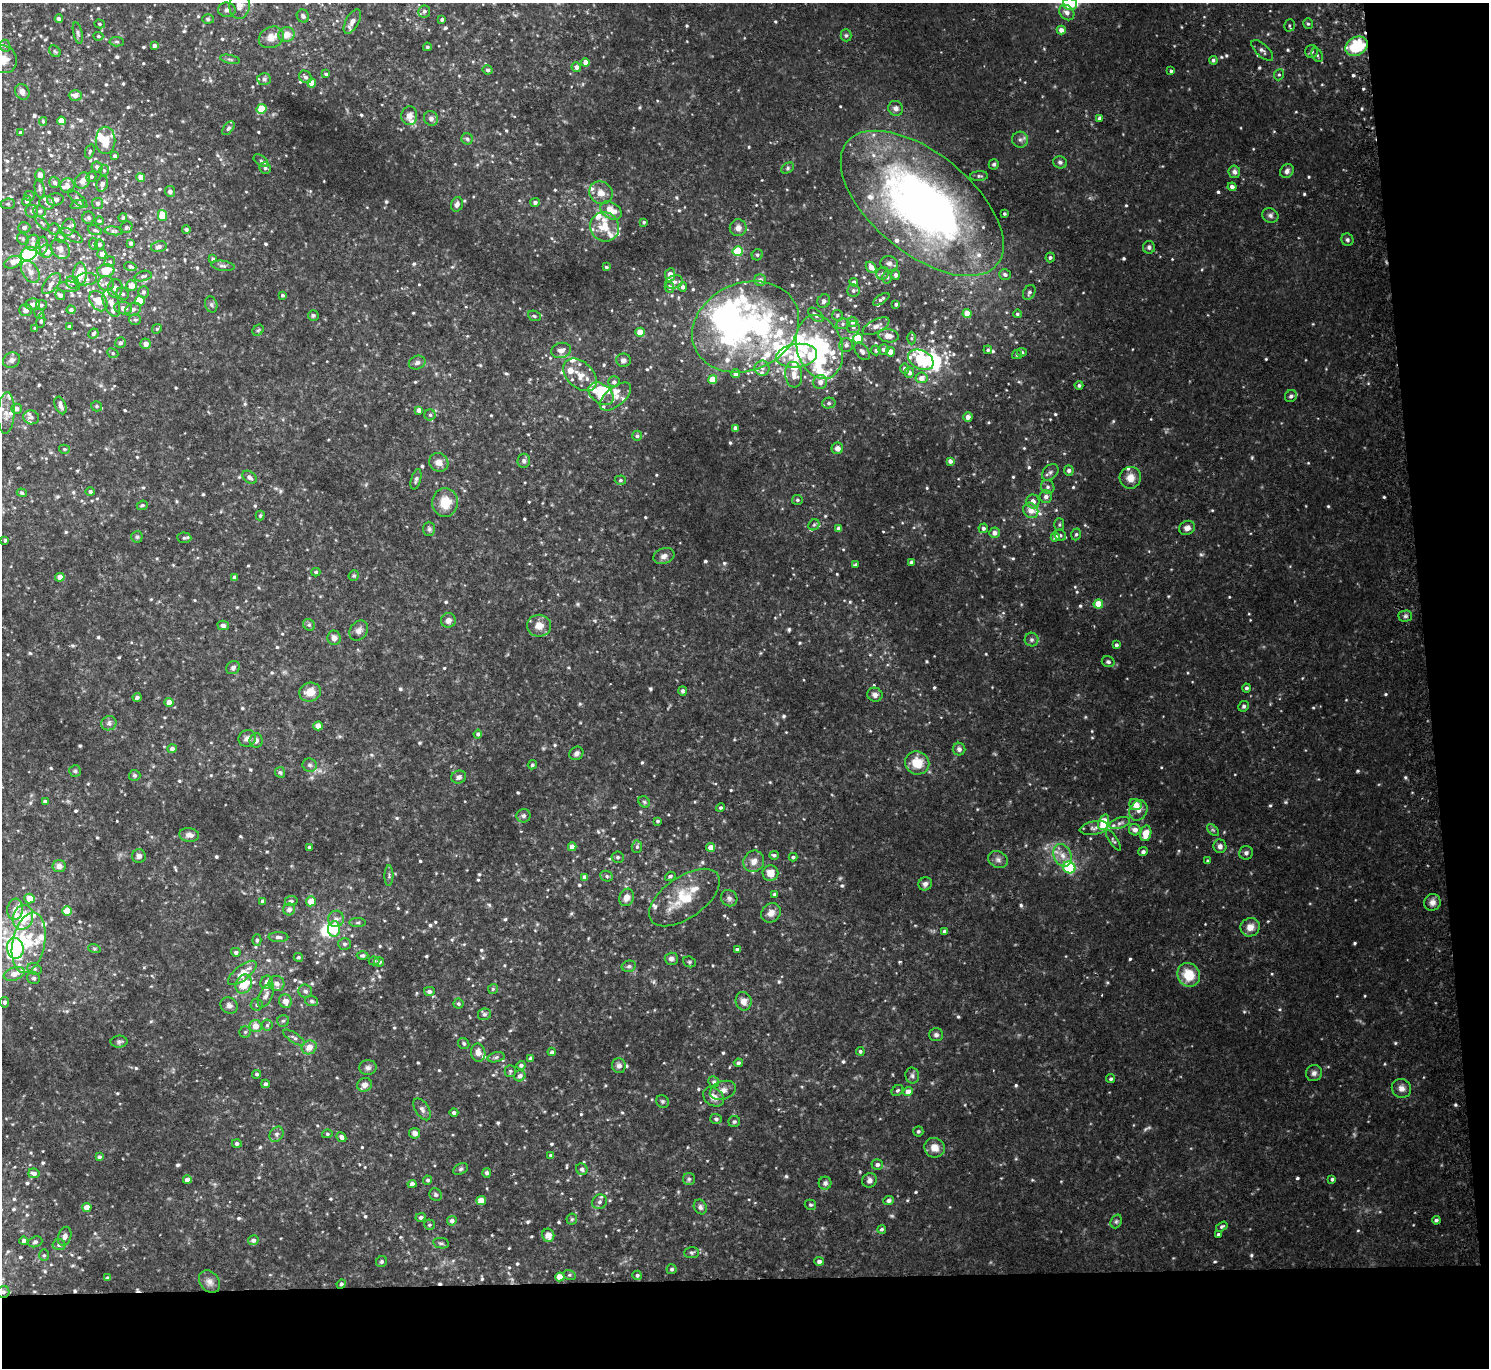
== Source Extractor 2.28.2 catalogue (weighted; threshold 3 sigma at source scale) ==
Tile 9 of 3 x 3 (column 3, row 3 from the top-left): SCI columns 3000-4486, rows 133-1498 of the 4513 x 4444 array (HDU 1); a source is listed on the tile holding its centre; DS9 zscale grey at full resolution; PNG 1491 x 1370 px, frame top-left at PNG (2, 3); each listed source drawn as its Kron ellipse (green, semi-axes under 4 px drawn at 4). Shown black and unused: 11% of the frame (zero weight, under 2 of 3 exposures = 3% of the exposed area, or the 3 px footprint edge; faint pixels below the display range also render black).
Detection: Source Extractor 2.28.2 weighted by HDU 2 'WHT'; one run over the whole footprint, this tile lists its part. Background 0.0532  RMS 0.01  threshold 0.045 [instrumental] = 3 sigma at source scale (4.5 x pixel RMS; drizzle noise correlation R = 1.50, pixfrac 1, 0.05/0.05 arcsec/px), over >= 5 px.
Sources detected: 872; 2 too faint to see at this stretch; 12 inside a brighter object's white glare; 2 cosmic-ray / hot-pixel residue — neither listed nor drawn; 70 inside a brighter listed object's ellipse — not listed separately; of the other 786, all 500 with FLUX_AUTO >= 1.55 (the completeness limit of this list) listed and drawn (286 fainter detections not listed), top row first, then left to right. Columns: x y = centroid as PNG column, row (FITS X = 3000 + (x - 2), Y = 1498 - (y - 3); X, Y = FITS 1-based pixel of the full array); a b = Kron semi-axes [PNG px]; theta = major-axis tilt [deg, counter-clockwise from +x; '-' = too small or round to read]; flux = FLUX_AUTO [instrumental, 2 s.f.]
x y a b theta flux
1070 4 7 6 - 12
239 5 13 10 85 7.9
227 10 8 7 - 3.2
424 11 6 6 - 2.8
1067 12 8 6 -47 5.3
303 16 6 6 - 2.9
59 19 4 4 - 3.6
208 19 6 5 - 1.6
442 19 3 3 - 2
352 21 13 6 61 5.3
100 24 5 4 - 1.6
1308 24 5 4 - 1.7
1289 25 6 5 - 1.7
1061 30 4 4 - 6.6
78 33 11 4 -77 2.5
287 35 8 7 - 8.5
846 35 6 5 - 1.8
98 36 5 4 - 1.6
271 37 13 10 26 10
117 42 7 4 -5 1.7
5 46 6 5 - 2.1
154 46 4 3 - 3.9
1356 46 12 9 29 54
427 47 4 4 - 1.7
1262 50 14 6 -43 3.7
55 51 6 5 - 1.8
1312 51 6 6 - 3.1
1317 55 7 5 -61 2.2
3 59 14 13 - 15
230 59 10 3 -11 1.9
1213 60 4 4 - 2
585 62 4 4 - 7.2
576 67 4 4 - 4.4
488 70 5 4 - 2.1
1171 71 3 3 - 1.9
326 74 4 3 - 1.7
1279 75 6 4 67 1.6
305 77 7 5 -44 2.8
264 79 7 6 - 2.2
312 83 4 4 - 12
22 92 8 7 - 5.4
75 95 6 5 - 6.2
896 108 7 7 - 4.7
262 109 5 4 - 25
409 116 9 8 - 6.2
431 118 7 7 - 3.9
1099 118 4 3 - 1.8
43 121 4 4 - 1.6
61 121 4 4 - 13
228 128 8 4 52 2.3
20 132 4 4 - 1.8
467 139 6 5 - 2.1
105 140 13 10 90 15
1020 140 8 8 - 3.7
90 151 7 4 72 1.8
115 156 4 4 - 3.3
261 161 8 5 -36 2.6
1060 162 7 6 - 2.5
994 164 5 5 - 2.1
97 167 5 5 - 3.9
265 168 6 5 - 2.5
788 168 7 5 29 1.8
104 170 5 5 - 1.6
1287 171 7 6 - 3.8
1234 172 6 5 - 3.4
40 175 6 5 - 5.8
979 176 9 4 2 2.3
91 177 5 5 - 1.8
141 177 4 4 - 9.9
83 181 8 7 - 6.4
54 182 6 5 - 3
102 184 8 5 74 4.5
67 186 7 7 - 5.7
1232 187 4 4 - 4.1
40 188 9 5 -81 2.4
170 191 5 5 - 3.5
601 193 12 11 - 9.3
29 196 5 5 - 1.8
55 199 8 6 6 5
77 199 12 4 -41 3.4
27 201 5 4 - 2.5
535 202 5 4 - 2.2
47 203 7 7 - 4.1
97 203 5 5 - 3.4
922 203 97 50 -39 590
8 204 7 5 5 2
457 204 7 5 71 3.5
77 205 7 4 19 1.6
32 211 6 6 - 2.2
40 211 6 6 - 2.6
611 211 12 8 -33 13
1004 214 3 3 - 1.6
162 216 5 4 - 22
1270 216 8 7 - 3.1
89 218 6 6 - 2.3
123 218 4 4 - 1.6
99 221 4 4 - 1.7
644 222 4 3 - 1.7
42 223 9 4 -46 2
68 227 9 6 67 4.2
126 227 6 5 - 1.9
605 227 15 14 - 19
24 228 6 5 - 3.7
738 228 8 8 - 5.5
54 229 5 5 - 1.8
186 229 4 4 - 2.3
95 230 7 4 -20 1.8
113 231 9 4 -7 1.9
72 235 12 5 -28 3.5
60 237 5 5 - 2.7
23 239 6 5 - 1.9
1347 240 6 6 - 2.1
33 243 8 7 - 3.6
131 243 4 4 - 3
93 244 6 4 -85 1.6
99 244 5 5 - 2.9
42 246 9 6 81 3.1
159 247 8 5 12 3.2
1149 247 6 6 - 2.4
60 249 11 8 -46 6.4
46 251 6 6 - 10
738 251 5 5 - 53
29 254 8 6 28 86
102 254 5 4 - 7.1
757 255 6 5 - 1.9
1050 257 5 4 - 2
213 259 4 3 - 2.1
13 262 9 5 23 7.4
110 262 5 5 - 1.9
889 263 9 7 -8 3.6
130 266 6 4 -20 2.7
223 266 12 5 -8 2.9
606 267 4 3 - 1.6
871 267 6 4 -47 6.8
106 270 8 6 10 18
30 272 12 8 -56 6.4
883 273 6 6 - 2.3
80 274 12 6 87 17
1005 274 6 5 - 2.7
670 275 6 5 - 9.1
896 275 5 4 - 2.9
143 276 8 5 15 2.3
887 277 6 5 - 2.1
87 279 10 6 4 4
760 280 6 5 - 5.1
72 282 7 6 - 2.7
674 282 9 6 18 3.6
854 282 4 4 - 3.5
106 283 8 7 - 3.9
51 284 12 6 51 5
131 286 5 5 - 9.3
69 287 11 5 -1 2.6
669 287 5 4 - 3.7
683 287 5 4 - 3.1
115 288 9 7 82 5.1
853 290 6 6 - 2.7
144 292 6 5 - 2.6
1029 292 8 5 61 2.6
123 294 6 5 - 2.5
60 295 5 4 - 4.1
282 295 3 3 - 1.9
881 299 9 4 33 2.5
98 301 11 8 -54 14
140 301 5 5 - 35
824 301 7 6 - 3.3
111 303 14 7 -68 8.2
33 304 7 6 - 4.7
211 304 8 6 -72 2.6
896 304 4 3 - 1.7
41 305 5 5 - 2.2
123 308 9 6 -9 6.2
133 309 8 6 27 4.2
26 310 6 6 - 4.1
71 310 4 4 - 2.9
39 314 6 4 -65 1.7
967 314 4 4 - 14
1017 314 4 4 - 1.9
313 315 5 5 - 1.8
816 315 9 5 -40 4
837 315 5 5 - 1.8
534 316 6 5 - 1.7
135 320 6 5 - 2.1
41 321 7 4 80 2.6
852 322 5 5 - 5.1
843 324 6 5 - 2
69 326 4 4 - 1.7
876 326 14 6 27 6
746 327 55 43 23 240
853 327 6 6 - 3.1
35 328 3 3 - 1.7
157 329 5 4 - 1.6
258 330 6 5 - 1.6
640 332 4 4 - 13
93 334 5 4 - 2.8
888 336 10 6 -9 9
858 338 5 5 - 44
911 338 6 4 90 1.6
120 343 5 5 - 3
146 344 5 5 - 5.9
846 345 7 7 - 3.7
820 347 32 22 -74 81
883 349 5 5 - 2.7
561 350 10 7 14 6.9
876 350 5 4 - 2.1
988 350 4 4 - 1.6
862 351 10 6 -51 3.3
890 352 4 4 - 8.9
1022 352 5 4 - 1.7
113 353 6 4 -25 1.7
1017 354 5 4 - 1.8
797 356 20 11 7 23
12 360 9 7 28 4
623 360 7 6 - 4
921 360 14 9 -27 54
417 363 8 6 22 3.5
762 368 7 7 - 4.1
905 369 5 4 - 2.7
909 373 5 5 - 4.6
736 374 4 4 - 5.4
580 375 19 13 -42 16
794 375 13 8 -83 7.8
921 378 6 5 - 6.2
713 380 4 4 - 17
614 382 6 5 - 2.9
820 382 7 6 - 4.5
1079 385 4 4 - 2.1
601 394 14 9 -38 21
1291 396 6 5 - 3
616 397 19 9 40 8.4
829 403 7 5 14 2.2
60 405 9 5 -69 4.8
97 406 5 5 - 1.8
17 409 5 5 - 4.6
419 410 4 4 - 4.9
6 413 21 8 87 9.6
430 415 5 5 - 2
31 417 8 7 - 3.3
968 417 5 4 - 6.3
735 428 4 4 - 4.7
637 436 5 4 - 1.6
837 448 6 5 - 5.3
64 449 5 4 - 1.6
524 461 7 6 - 2.8
950 461 4 4 - 4.6
439 462 10 9 - 7.4
1069 470 5 5 - 4.1
1050 472 9 6 44 3.3
249 477 8 5 -38 4.4
1130 478 11 10 - 10
416 479 10 5 74 2.6
620 480 6 4 3 1.7
1048 487 7 6 - 2.9
90 492 5 4 - 2.5
22 493 5 4 - 2.3
1046 497 6 6 - 4.2
797 500 5 5 - 1.8
1033 501 7 6 - 5.1
445 502 14 13 - 21
142 505 5 4 - 1.9
1031 510 8 7 - 8.8
260 515 5 4 - 1.7
814 525 6 5 - 1.9
1059 525 6 5 - 1.6
839 528 4 4 - 5.3
983 528 5 4 - 2.5
1187 528 8 7 - 5.1
429 529 7 6 - 2.1
994 533 5 5 - 5.4
1076 534 6 4 71 1.8
1060 535 6 5 - 2
137 537 5 5 - 1.8
1055 537 5 4 - 4.4
184 538 7 5 -3 1.8
5 540 4 4 - 1.9
664 556 11 7 21 5.5
911 562 4 3 - 1.6
856 564 4 3 - 1.6
316 572 4 4 - 1.8
354 576 5 5 - 1.6
60 577 5 4 - 10
234 578 4 4 - 3.7
1098 604 4 4 - 20
1405 616 7 5 1 2.3
448 620 7 7 - 5.7
223 625 6 4 -15 2.6
309 625 6 5 - 1.9
539 626 12 11 - 10
359 630 11 8 55 4.9
334 638 7 6 - 4.9
1032 640 7 7 - 2.8
1116 645 4 3 - 2.4
1108 662 6 5 - 2.3
233 668 7 6 - 3
1246 688 4 4 - 2.3
683 691 5 4 - 2
310 692 11 9 13 12
875 695 7 7 - 4.4
137 697 4 4 - 2.5
169 702 4 4 - 10
1244 706 5 5 - 1.9
109 723 8 7 - 3.2
318 726 4 4 - 11
478 734 4 4 - 2.6
247 738 9 8 - 4.1
256 740 7 6 - 4.1
172 749 4 4 - 3.9
959 749 6 6 - 3.2
576 753 7 6 - 3
917 763 12 11 - 22
310 765 7 6 - 2.9
532 765 5 4 - 2
75 771 6 5 - 1.6
280 772 5 5 - 1.9
135 775 6 5 - 1.9
459 777 7 6 - 3.4
45 802 4 3 - 3.2
644 802 6 5 - 1.8
1135 805 6 5 - 12
720 808 4 4 - 1.9
1138 810 10 8 61 5.8
523 816 7 6 - 3.1
658 821 3 3 - 1.7
1104 822 8 5 70 34
1120 823 11 5 19 3.3
1094 828 14 6 10 4
1135 830 6 5 - 5.4
1213 830 7 4 -44 1.6
1146 833 8 5 76 14
189 835 10 6 -7 5.8
1113 840 12 4 -56 1.9
1220 846 7 6 - 3.8
309 847 3 3 - 1.9
572 847 4 4 - 9.3
637 847 6 5 - 2.1
711 847 4 4 - 9
1143 852 5 4 - 3
1246 853 7 7 - 2.8
774 855 5 4 - 1.9
1062 855 11 8 -65 8.2
139 856 7 7 - 3.7
618 857 6 5 - 2.1
793 857 4 4 - 2.1
998 860 10 8 -24 4.1
754 861 11 10 - 7.5
1208 861 4 3 - 1.7
59 866 6 6 - 6.3
1069 867 6 6 - 63
770 873 8 8 - 11
389 876 10 4 89 2.2
607 876 6 5 - 2
670 876 5 4 - 2.1
585 877 4 4 - 4.5
925 884 7 6 - 3.6
774 894 4 4 - 1.9
627 897 9 7 70 7.3
684 898 40 20 35 40
729 898 9 7 -44 3.5
30 899 5 5 - 14
263 901 4 3 - 2.9
291 901 6 5 - 2.1
311 901 5 5 - 13
1432 902 8 8 - 5.2
15 909 10 8 83 9.8
289 909 6 5 - 4.8
67 911 5 4 - 20
771 913 10 9 - 7
23 917 13 10 71 44
336 919 8 7 - 4.9
358 923 8 4 1 1.9
1250 927 9 9 - 8.9
334 929 8 6 85 34
944 931 4 3 - 3.2
278 937 10 5 -1 3.1
257 940 6 4 89 1.8
29 943 30 16 78 37
344 944 6 6 - 2.4
15 948 10 8 -81 160
94 948 6 4 -20 1.6
737 949 4 3 - 2.6
236 952 5 4 - 2.7
363 956 6 4 1 2.5
298 957 5 4 - 1.6
671 959 7 6 - 3.1
374 961 5 4 - 1.6
379 962 5 5 - 3.7
689 962 7 5 -21 1.7
629 966 7 5 14 2.2
34 969 7 5 -21 2.4
242 973 17 7 38 14
14 974 11 6 19 9
1189 975 12 11 - 25
34 978 6 5 - 2.2
267 982 6 6 - 4.9
277 983 8 7 - 5.1
244 984 10 8 67 25
493 989 5 5 - 1.6
305 991 7 6 - 3.4
429 991 5 4 - 3.5
266 995 13 6 64 4.7
285 1001 7 6 - 7.1
311 1001 6 5 - 2.2
743 1001 9 8 - 7.2
4 1002 5 4 - 3
458 1004 5 5 - 1.9
229 1005 9 7 -36 4.2
257 1005 6 6 - 2.5
484 1014 6 6 - 2.1
283 1021 6 6 - 2
267 1025 5 5 - 1.9
255 1026 6 6 - 10
245 1032 6 5 - 1.8
936 1035 7 6 - 2.9
294 1038 12 4 -34 3.4
119 1042 8 6 2 2.5
464 1044 6 5 - 2
309 1047 7 7 - 9.5
860 1051 4 4 - 1.9
552 1052 4 4 - 3
478 1053 9 7 -78 6.5
496 1057 8 5 14 2.3
530 1058 4 4 - 2.7
738 1063 4 4 - 2.1
521 1065 4 4 - 2.5
619 1066 7 7 - 3.7
368 1068 9 7 -1 3.4
510 1071 6 5 - 1.8
1314 1073 8 7 - 3.9
257 1074 4 4 - 2.2
520 1076 6 5 - 3.6
912 1076 8 7 - 3.1
1111 1079 4 4 - 1.9
714 1082 5 5 - 2
265 1084 4 4 - 3
364 1085 7 6 - 5.9
1401 1088 10 9 - 5.4
723 1090 13 9 19 6.9
897 1090 6 5 - 1.8
908 1092 5 4 - 8.9
713 1097 11 8 -37 7.8
662 1101 7 6 - 1.9
422 1109 12 6 -58 4
454 1112 4 4 - 2.4
716 1119 6 5 - 1.9
734 1122 6 5 - 2
918 1131 5 5 - 2
415 1133 5 5 - 5
276 1134 8 6 55 3.1
327 1134 5 4 - 1.6
341 1137 5 4 - 3.7
237 1143 5 4 - 2.9
935 1148 10 9 - 9.8
551 1155 4 3 - 2
99 1157 4 4 - 2.2
877 1165 6 5 - 3.6
461 1169 8 5 27 2.1
582 1169 6 5 - 3.2
34 1173 5 4 - 3.9
487 1173 5 4 - 2.6
689 1179 6 6 - 2
1332 1179 4 3 - 2.1
187 1180 4 4 - 5.9
428 1180 4 4 - 2
870 1180 7 7 - 3.9
825 1183 6 6 - 3
412 1184 4 4 - 5.3
436 1195 7 6 - 2
889 1200 5 4 - 2.5
481 1201 5 4 - 16
599 1202 8 7 - 3.7
810 1205 6 5 - 1.7
87 1207 4 4 - 12
700 1207 7 6 - 3
421 1217 5 4 - 2.6
572 1219 5 5 - 1.6
1436 1220 4 4 - 2.4
452 1221 5 4 - 3
1116 1221 7 5 68 2.1
429 1225 5 5 - 1.6
1222 1226 6 4 31 1.9
882 1229 4 4 - 1.9
1218 1234 3 3 - 1.9
548 1235 6 6 - 7.6
65 1236 10 6 72 4.1
253 1240 5 5 - 3.4
24 1241 4 4 - 2.7
35 1242 7 5 18 2
441 1243 8 5 -9 2.1
59 1245 6 5 - 2.9
692 1253 7 5 3 2
44 1255 6 5 - 1.7
819 1261 5 4 - 3
381 1262 6 5 - 1.8
672 1269 5 5 - 2.1
569 1275 6 5 - 1.8
637 1275 5 4 - 2.2
560 1277 5 4 - 15
108 1278 4 4 - 1.8
209 1282 12 9 -51 5.8
341 1284 5 4 - 2.7
3 1292 6 6 - 3.7
Overlapping masked pixels (flux is a lower limit): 3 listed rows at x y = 1356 46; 341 1284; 3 1292
Isophote crosses this tile's border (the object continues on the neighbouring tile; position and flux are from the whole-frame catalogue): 5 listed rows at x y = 1070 4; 239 5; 3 59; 6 413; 3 1292